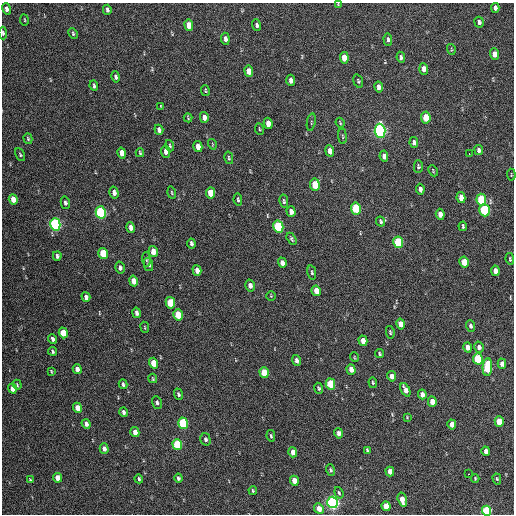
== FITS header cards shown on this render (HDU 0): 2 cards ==
NAXIS1  =                  512 / Axis length
NAXIS2  =                  512 / Axis length

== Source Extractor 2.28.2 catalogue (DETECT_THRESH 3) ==
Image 512 x 512 px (HDU 0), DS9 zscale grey, 1 PNG px = 1 image px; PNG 516 x 516 px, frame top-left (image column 1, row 512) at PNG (2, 3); each listed source drawn as its Kron ellipse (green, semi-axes under 4 px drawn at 4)
Background 241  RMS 15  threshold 45.4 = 3 sigma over >= 5 px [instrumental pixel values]
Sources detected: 163; all 163 listed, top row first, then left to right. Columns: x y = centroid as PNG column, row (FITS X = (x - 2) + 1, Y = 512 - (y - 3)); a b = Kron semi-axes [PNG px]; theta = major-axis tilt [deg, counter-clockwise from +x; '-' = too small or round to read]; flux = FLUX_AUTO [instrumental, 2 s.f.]
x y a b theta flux
338 4 3 3 - 770
495 8 5 4 - 3300
6 9 6 4 -74 3900
107 10 5 3 - 2500
24 20 5 3 - 870
479 22 5 4 - 2600
189 25 6 4 -81 12000
257 25 6 4 -71 2400
3 33 6 4 -87 1700
73 33 6 3 -65 1400
225 39 6 4 -83 3500
388 39 6 3 -85 2200
451 49 5 3 - 960
494 54 5 4 - 8400
401 57 5 3 - 2000
344 58 6 4 -83 14000
424 69 6 4 -85 6000
249 71 6 4 -82 9600
115 77 6 4 -78 2500
291 80 5 4 - 4300
358 81 7 4 -72 1600
94 86 5 3 - 1800
379 87 5 4 - 5500
205 90 5 4 - 1300
161 107 4 2 - 990
204 117 5 4 - 5300
188 118 4 2 - 990
426 118 6 4 -84 24000
311 122 9 3 80 1200
268 123 5 4 - 8400
340 123 5 2 - 980
259 129 6 3 -82 1000
159 130 5 4 - 4100
380 131 7 5 -86 300000
342 136 8 3 -84 1200
28 139 5 4 - 1400
414 143 5 4 - 3300
212 144 5 3 - 930
170 146 6 3 -73 1400
198 146 5 4 - 9000
479 150 5 4 - 3300
330 151 6 4 -82 6500
166 152 6 4 -83 4500
122 153 5 4 - 7900
140 153 4 3 - 1200
469 154 3 2 - 4500
20 155 7 4 -64 1500
384 156 5 4 - 4900
229 158 6 3 -78 1400
418 167 6 4 -88 1900
433 171 6 3 -66 980
511 175 6 2 -86 740
315 185 6 5 - 32000
420 189 5 4 - 3300
114 193 6 4 -76 4500
172 193 6 3 -72 1200
210 193 6 4 -78 19000
461 197 5 4 - 7900
13 199 5 4 - 10000
238 200 6 3 -80 1700
481 200 6 5 - 59000
284 201 7 3 -79 1700
65 203 6 4 -77 2400
356 208 6 5 - 49000
485 210 6 5 - 80000
101 212 6 5 - 130000
291 212 5 4 - 5200
440 214 5 4 - 7000
381 221 5 3 - 1900
55 224 6 5 - 220000
278 226 6 5 - 89000
463 226 5 3 - 1600
131 228 5 4 - 4700
292 239 6 4 -60 1700
398 242 6 5 - 73000
191 243 5 3 - 2500
153 252 5 4 - 11000
103 254 6 4 -73 36000
57 256 5 4 - 2400
146 259 7 3 -85 1300
510 259 6 3 -81 1300
464 262 5 4 - 19000
282 263 5 4 - 5400
149 265 7 4 -78 2900
120 268 6 4 -75 2900
197 270 5 4 - 6100
495 271 5 4 - 6800
312 272 7 4 -79 1700
133 281 5 4 - 9400
250 285 6 4 -76 4500
316 291 5 4 - 9600
271 296 4 4 - 930
86 297 5 4 - 4300
170 303 6 4 -77 39000
137 313 5 3 - 3400
178 315 5 4 - 27000
401 324 5 4 - 9400
470 326 6 4 -72 2300
145 327 5 3 - 840
390 332 6 4 -80 1400
63 333 5 4 - 18000
52 339 5 3 - 2700
363 341 5 4 - 8900
467 347 5 4 - 6400
479 347 6 4 -75 3900
52 351 4 3 - 1500
379 353 4 3 - 1600
354 357 5 3 - 870
478 359 5 5 - 53000
297 360 5 4 - 3900
153 363 5 4 - 19000
502 364 5 4 - 6000
487 367 9 5 88 58000
77 369 5 4 - 5700
351 369 5 4 - 7200
51 371 4 2 - 920
264 373 5 4 - 27000
392 376 5 4 - 7000
153 378 5 3 - 970
373 383 5 4 - 1500
123 384 5 3 - 2000
330 384 5 4 - 41000
17 385 5 3 - 1100
319 388 5 4 - 1500
12 389 5 4 - 7100
405 390 7 4 -64 7000
178 394 6 4 -67 2000
422 394 5 4 - 4900
157 402 7 4 -71 2300
432 402 5 4 - 11000
77 408 5 4 - 11000
123 412 5 3 - 2600
407 417 3 3 - 770
499 421 5 4 - 19000
183 423 6 5 - 81000
86 424 5 4 - 4300
452 424 5 4 - 7500
135 432 5 4 - 6300
339 433 5 4 - 3800
271 436 6 3 -78 1600
205 439 6 5 - 2700
177 444 5 4 - 60000
104 449 5 4 - 4900
367 450 4 3 - 1500
486 451 5 4 - 5300
293 452 5 4 - 7300
331 470 6 4 -73 1700
390 471 5 4 - 8100
468 474 3 2 - 2000
57 478 5 4 - 10000
178 478 4 3 - 2400
475 478 4 3 - 1100
139 479 4 3 - 1700
497 479 5 4 - 1300
30 480 4 2 - 910
294 481 5 4 - 12000
253 490 4 3 - 1300
339 493 6 4 -71 1500
402 500 7 4 -75 12000
332 502 6 5 - 330000
386 506 5 4 - 18000
319 509 5 4 - 10000
486 511 5 4 - 77000
At the frame edge (FLAGS 8, measured only in part): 3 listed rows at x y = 338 4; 3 33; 486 511